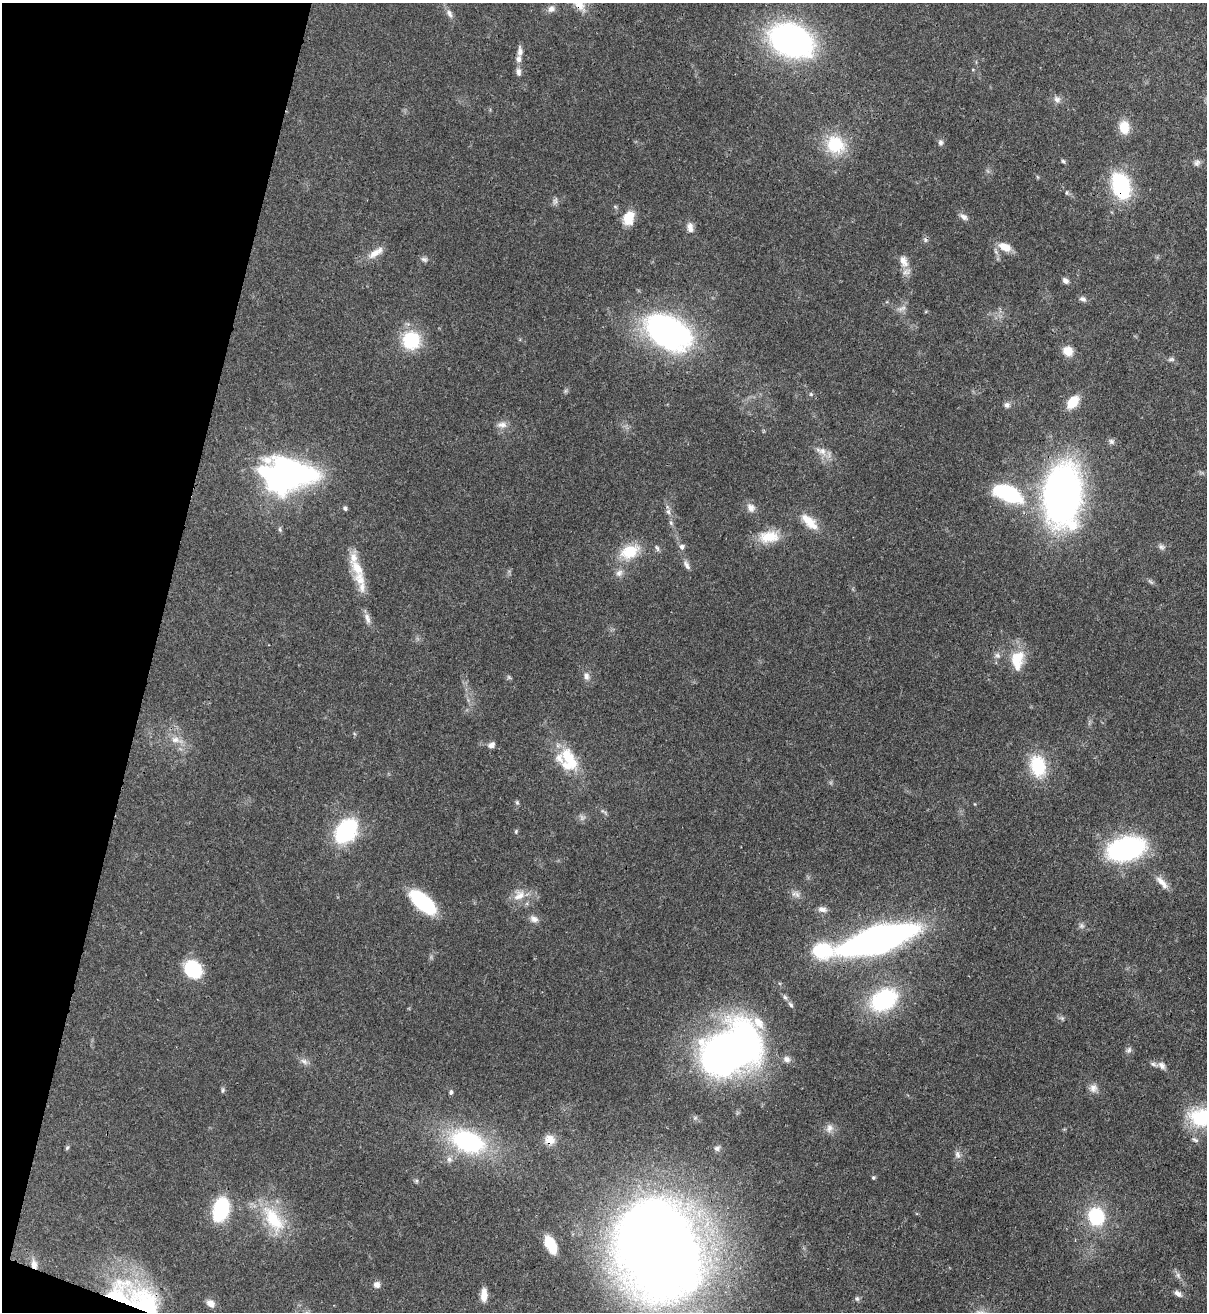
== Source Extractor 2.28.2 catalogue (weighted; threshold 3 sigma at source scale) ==
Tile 9 of 4 x 4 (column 1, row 3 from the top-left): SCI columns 343-1547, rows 1342-2651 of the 5378 x 5302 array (HDU 1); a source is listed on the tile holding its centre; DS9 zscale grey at full resolution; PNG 1209 x 1314 px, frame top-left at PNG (2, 3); no overlay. Shown black and unused: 13% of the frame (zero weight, under 3 of 4 exposures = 7% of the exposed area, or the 3 px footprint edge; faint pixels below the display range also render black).
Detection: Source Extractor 2.28.2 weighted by HDU 2 'WHT'; one run over the whole footprint, this tile lists its part. Background 0.0932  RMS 0.0041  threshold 0.0185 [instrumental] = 3 sigma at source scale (4.5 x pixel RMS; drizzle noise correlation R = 1.50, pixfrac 1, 0.05/0.05 arcsec/px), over >= 5 px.
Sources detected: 124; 3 too faint to see at this stretch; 1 inside a brighter object's white glare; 1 cosmic-ray / hot-pixel residue — not listed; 8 inside a brighter listed object's ellipse — not listed separately; the other 111 listed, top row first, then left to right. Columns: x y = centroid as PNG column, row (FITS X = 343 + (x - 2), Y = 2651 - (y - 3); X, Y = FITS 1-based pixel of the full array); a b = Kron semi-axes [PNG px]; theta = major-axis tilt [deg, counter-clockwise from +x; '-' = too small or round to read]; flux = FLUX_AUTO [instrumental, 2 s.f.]
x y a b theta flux
579 5 26 14 -58 8.2
551 9 11 8 37 2
449 14 12 7 -59 2
791 40 31 21 -22 160
520 51 14 6 -90 2.2
518 72 11 7 -85 1.8
1057 99 10 9 - 2
1124 127 14 10 -86 7.6
940 143 8 6 -86 1.3
835 144 23 21 -37 19
1063 161 6 5 - 0.63
1197 163 10 8 48 1.4
1121 186 33 21 -73 28
1067 193 7 3 82 0.52
963 217 11 7 -33 1.9
628 218 13 10 67 10
690 228 13 8 -81 2.7
1005 247 17 9 -25 5.7
375 253 24 9 33 4.7
424 259 10 6 -24 1.3
904 261 19 11 -68 4.4
1065 281 8 6 -42 1.5
1083 299 9 6 -26 1.5
902 308 14 5 22 1.8
667 331 50 30 -29 120
411 340 18 18 - 22
1068 351 11 10 - 5.1
1171 359 9 6 0 1.1
811 394 6 5 - 0.69
1073 402 14 9 51 9
1007 405 7 7 - 1.4
502 425 14 8 1 2.7
1111 442 8 7 - 1.3
822 451 12 11 - 3.5
286 474 55 35 -2 110
1008 493 29 15 -24 41
1062 494 38 24 86 280
345 508 6 5 - 0.89
751 508 12 10 -52 2.7
668 511 9 6 -75 1.5
809 522 28 12 -44 7.8
671 523 7 4 -46 0.81
280 529 7 4 -71 0.74
769 537 27 15 6 11
682 547 7 6 - 1.6
1161 547 9 6 -43 1.3
657 548 9 5 -71 0.94
630 551 26 16 24 13
686 565 14 6 -61 1.9
357 568 24 13 -53 7.5
619 573 11 9 49 2.2
1151 582 10 4 -33 0.9
367 618 17 7 -71 2.5
997 655 8 7 - 1.4
1017 660 27 16 83 11
586 676 11 7 -83 2.1
176 740 21 8 -16 4.6
491 745 10 7 28 1.7
568 757 35 15 -55 15
1038 766 24 17 -77 19
517 803 7 5 -69 0.7
975 804 5 3 - 0.32
346 831 22 15 51 47
516 831 7 4 66 0.55
1126 849 26 16 16 95
1162 882 22 8 -48 3.9
519 895 18 13 37 5.7
797 895 11 7 -55 1.9
423 902 25 12 -42 37
822 909 12 7 -10 1.8
534 919 12 8 -23 2.3
1081 926 7 7 - 1.2
877 940 45 15 17 320
822 951 22 17 -4 23
193 969 14 11 -47 33
785 997 8 5 -53 0.99
884 1000 28 20 31 43
791 1005 8 6 -51 0.98
1062 1018 7 5 -46 0.81
1129 1050 10 7 61 1.3
722 1057 42 36 -3 180
787 1059 10 8 -25 1.9
304 1061 12 7 -37 1.9
1162 1065 11 7 -48 2
1093 1088 12 11 - 2.6
223 1090 8 5 80 0.78
451 1092 5 4 - 0.96
1201 1117 33 23 -4 24
829 1128 13 9 73 2.5
550 1140 15 12 -35 4
1195 1140 10 5 -29 1.1
468 1141 35 21 -21 53
67 1147 7 4 62 0.68
717 1148 9 7 2 1.3
957 1155 12 7 -81 1.8
449 1159 9 8 - 1.8
873 1178 4 4 - 0.68
416 1181 6 5 - 0.72
221 1209 22 14 72 30
1096 1216 13 11 -74 34
273 1219 44 21 -54 22
551 1244 18 9 -64 9.5
660 1251 77 59 -68 770
34 1264 13 8 -77 2.9
1178 1275 9 6 -73 1.5
377 1284 8 8 - 2
1178 1294 10 6 -35 1.8
484 1295 14 7 -90 4.2
857 1299 7 6 - 0.89
210 1303 10 8 -41 2.8
147 1304 92 30 -44 59
Overlapping masked pixels (flux is a lower limit): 7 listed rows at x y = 579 5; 1121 186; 877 940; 550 1140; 660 1251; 34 1264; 147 1304
Isophote crosses this tile's border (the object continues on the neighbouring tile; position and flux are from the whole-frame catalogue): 3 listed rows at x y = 579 5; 1201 1117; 147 1304